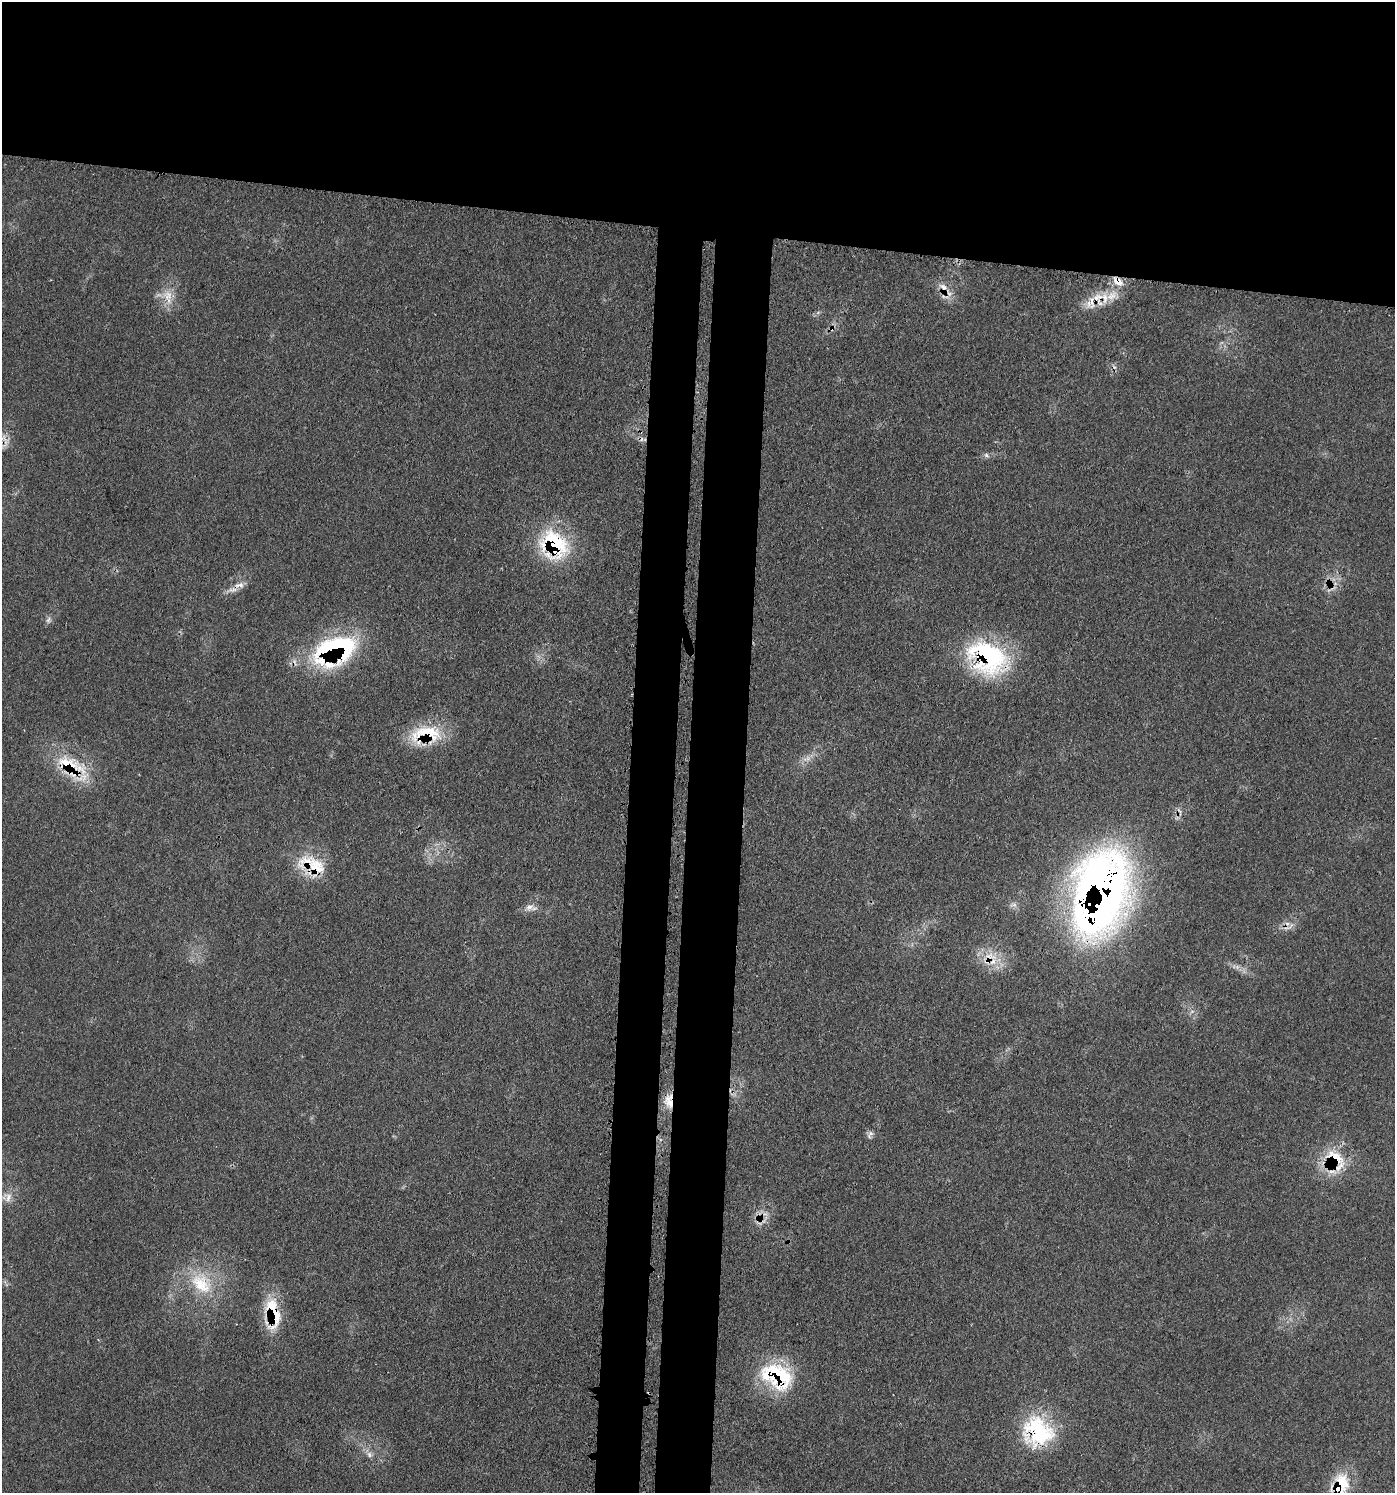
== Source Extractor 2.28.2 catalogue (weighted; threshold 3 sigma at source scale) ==
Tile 2 of 3 x 3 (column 2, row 1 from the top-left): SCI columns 1688-3080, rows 3061-4551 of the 4632 x 4608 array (HDU 1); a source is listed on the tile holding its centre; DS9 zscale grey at full resolution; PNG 1397 x 1495 px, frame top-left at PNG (2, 2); no overlay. Shown black and unused: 22% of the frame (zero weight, under 3 of 4 exposures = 8% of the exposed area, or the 3 px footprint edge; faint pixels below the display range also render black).
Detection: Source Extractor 2.28.2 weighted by HDU 2 'WHT'; one run over the whole footprint, this tile lists its part. Background 0.13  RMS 0.0055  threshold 0.0246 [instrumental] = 3 sigma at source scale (4.5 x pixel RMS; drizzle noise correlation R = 1.50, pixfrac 1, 0.05/0.05 arcsec/px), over >= 5 px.
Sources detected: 44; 1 too faint to see at this stretch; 5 cosmic-ray / hot-pixel residue — not listed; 10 inside a brighter listed object's ellipse — not listed separately; the other 28 listed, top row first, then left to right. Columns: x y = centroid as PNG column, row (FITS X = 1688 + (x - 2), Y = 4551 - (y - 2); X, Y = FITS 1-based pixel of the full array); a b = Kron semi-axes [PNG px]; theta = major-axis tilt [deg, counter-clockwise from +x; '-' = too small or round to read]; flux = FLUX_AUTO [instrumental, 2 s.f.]
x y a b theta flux
1118 281 17 10 -39 6.6
943 287 17 11 -56 6.9
168 296 17 14 -60 9
1098 297 21 10 18 9.9
2 438 13 4 45 2.5
986 455 7 5 -45 1.5
553 545 35 29 -46 55
239 585 15 7 6 3.6
48 620 9 5 60 1.7
336 648 52 29 8 81
988 658 54 37 -31 72
426 734 44 22 7 31
66 764 26 18 -47 21
307 862 34 21 17 20
1101 891 96 55 78 390
529 907 12 6 16 3.1
987 961 15 12 -40 9.1
670 1103 21 11 -59 8.6
871 1133 7 4 -89 1.5
1334 1158 31 21 -28 25
8 1197 14 10 87 4.7
765 1214 8 5 0 2.1
201 1284 36 22 -44 27
273 1313 36 18 -80 27
777 1376 45 30 -29 45
1038 1431 38 34 -41 49
369 1454 9 6 -75 2.2
1341 1484 29 21 -79 21
Overlapping masked pixels (flux is a lower limit): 17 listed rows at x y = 1118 281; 943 287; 1098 297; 553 545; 336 648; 988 658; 426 734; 66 764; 307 862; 1101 891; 987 961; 670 1103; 1334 1158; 273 1313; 777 1376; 1038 1431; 1341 1484
Isophote crosses this tile's border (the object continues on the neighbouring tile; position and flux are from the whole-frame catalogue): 1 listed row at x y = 2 438